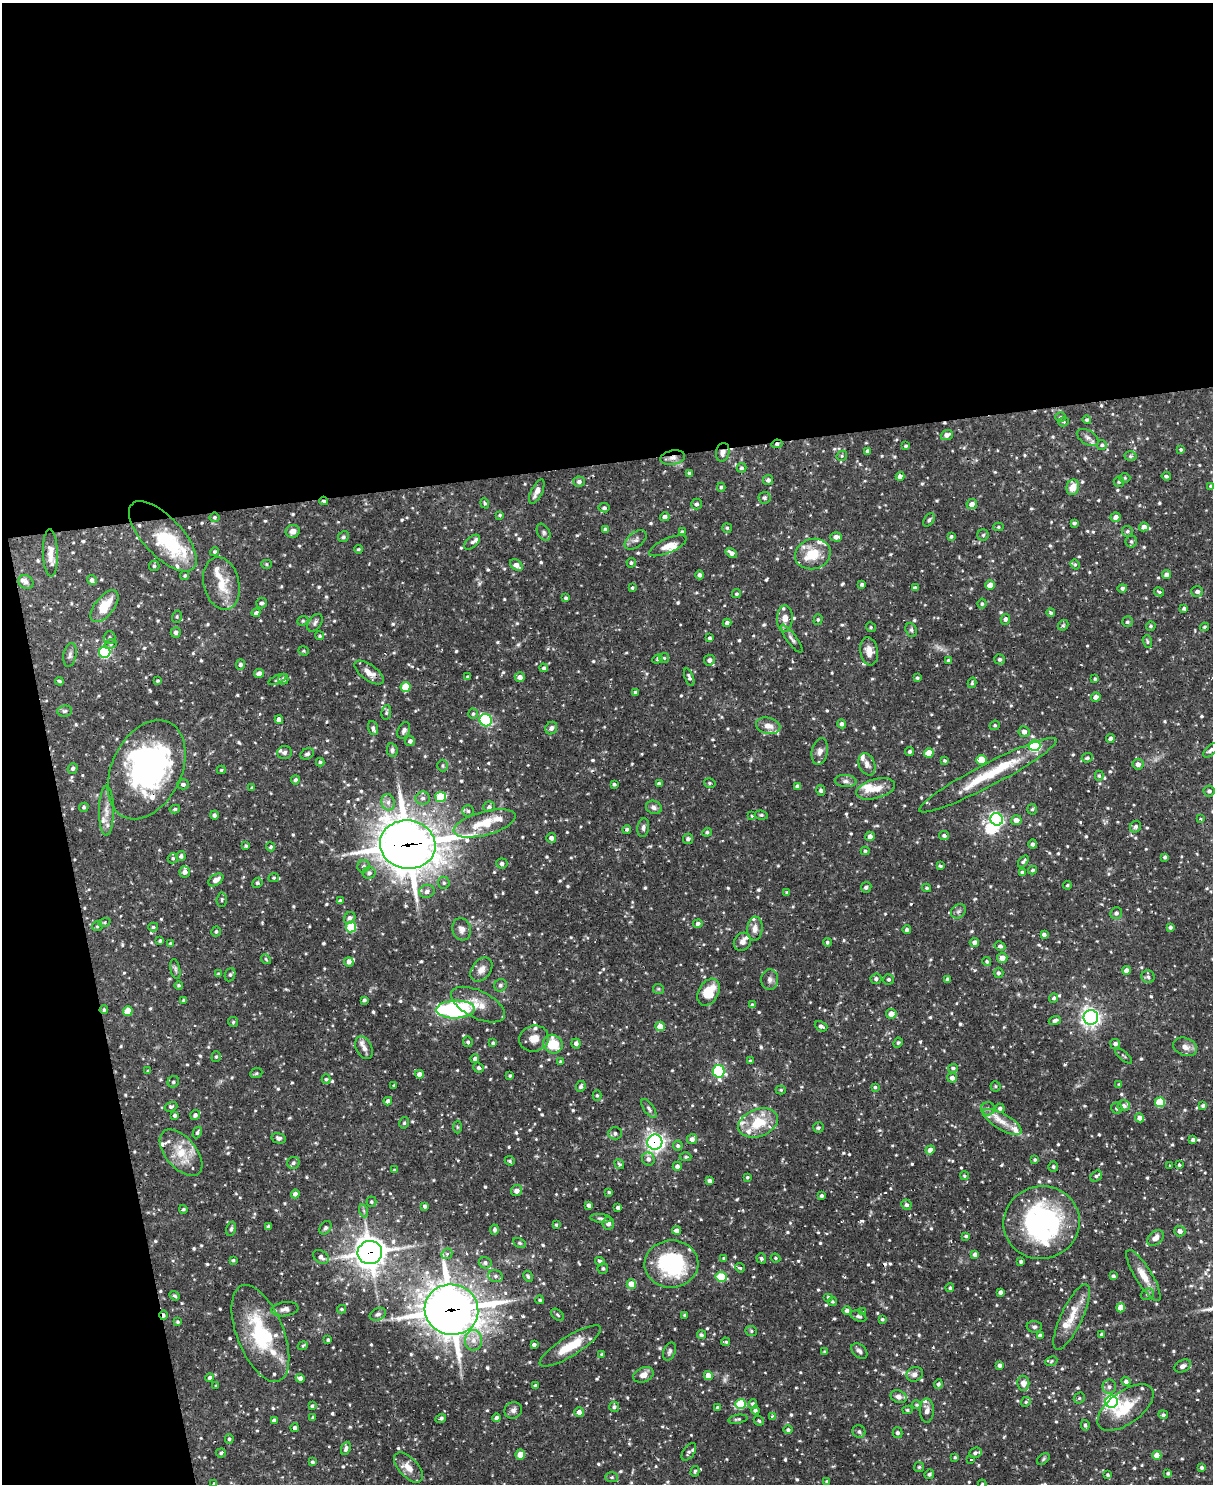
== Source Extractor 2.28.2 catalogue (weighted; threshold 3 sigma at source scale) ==
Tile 1 of 4 x 3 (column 1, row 1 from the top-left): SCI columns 1-1211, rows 3210-4691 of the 4844 x 4825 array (HDU 1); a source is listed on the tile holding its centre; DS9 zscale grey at full resolution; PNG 1215 x 1486 px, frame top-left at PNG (2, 3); each listed source drawn as its Kron ellipse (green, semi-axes under 4 px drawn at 4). Shown black and unused: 36% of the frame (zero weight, under 2 of 3 exposures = <1% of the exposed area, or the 3 px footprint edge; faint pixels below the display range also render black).
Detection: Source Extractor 2.28.2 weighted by HDU 2 'WHT'; one run over the whole footprint, this tile lists its part. Background 0.0919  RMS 0.0031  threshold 0.0138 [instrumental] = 3 sigma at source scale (4.5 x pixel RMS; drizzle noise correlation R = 1.50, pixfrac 1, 0.05/0.05 arcsec/px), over >= 5 px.
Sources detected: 938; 1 too faint to see at this stretch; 5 inside a brighter object's white glare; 5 cosmic-ray / hot-pixel residue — neither listed nor drawn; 41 inside a brighter listed object's ellipse — not listed separately; of the other 886, all 500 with FLUX_AUTO >= 0.42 (the completeness limit of this list) listed and drawn (386 fainter detections not listed), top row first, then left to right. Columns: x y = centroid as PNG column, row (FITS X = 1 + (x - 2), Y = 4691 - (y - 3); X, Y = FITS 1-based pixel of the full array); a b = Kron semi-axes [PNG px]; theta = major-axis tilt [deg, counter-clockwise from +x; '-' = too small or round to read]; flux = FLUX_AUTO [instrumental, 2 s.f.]
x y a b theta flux
1061 417 5 4 - 0.6
1087 420 4 4 - 0.57
1064 422 5 4 - 0.42
947 435 6 5 - 1.4
1088 438 12 7 -31 1.3
777 444 5 4 - 0.71
1102 445 5 5 - 0.58
906 446 4 3 - 0.49
1181 450 3 3 - 0.46
867 451 4 3 - 0.88
723 452 9 6 77 1.6
842 456 5 5 - 0.45
1130 456 6 5 - 0.57
673 458 13 7 10 1.8
742 468 5 4 - 0.65
690 473 4 4 - 0.68
900 476 4 4 - 1.6
1166 476 4 3 - 0.64
1125 478 5 5 - 0.48
768 480 5 5 - 0.87
579 482 6 5 - 0.98
1119 482 5 5 - 0.62
1211 486 4 4 - 0.6
721 487 4 4 - 0.47
1073 487 8 6 78 4
537 492 13 5 63 1.9
764 498 6 6 - 0.74
324 501 4 3 - 0.46
485 503 5 4 - 0.43
696 504 5 5 - 0.76
972 504 5 5 - 1.7
604 508 5 4 - 0.62
500 515 4 3 - 0.44
215 517 5 4 - 0.57
665 517 5 4 - 1.1
1116 517 5 4 - 1.6
929 520 7 5 53 0.59
1074 523 4 3 - 0.54
998 527 5 4 - 0.47
1144 527 5 4 - 1.7
727 528 5 4 - 0.42
605 529 4 3 - 0.5
293 531 7 6 - 1.7
1127 531 6 5 - 0.66
544 532 9 6 -60 0.82
682 532 4 3 - 0.68
983 535 6 5 - 0.51
163 536 44 19 -47 21
951 536 4 3 - 0.49
343 537 6 5 - 0.58
836 537 6 4 -2 1.5
636 540 12 7 38 1.3
472 542 9 5 42 0.85
1131 542 6 6 - 0.59
668 546 20 7 24 3
358 549 4 3 - 0.43
214 552 4 4 - 0.5
50 553 24 7 -88 2.8
731 553 6 4 -33 1.2
813 554 18 15 17 7.8
631 563 5 4 - 0.51
266 564 5 4 - 0.44
1075 564 5 4 - 0.42
516 565 7 5 -39 1.8
154 566 5 5 - 0.62
185 575 5 4 - 0.45
700 575 4 4 - 1.1
1166 575 4 4 - 1.3
92 580 5 4 - 1.1
26 582 8 6 -36 1.1
221 583 27 17 -76 8
862 585 4 3 - 0.69
990 585 5 4 - 3.7
632 588 3 3 - 0.42
915 588 4 4 - 0.93
1122 588 5 4 - 0.81
1197 591 6 5 - 0.92
1159 592 5 4 - 0.54
736 594 5 4 - 0.5
566 598 4 4 - 0.63
261 603 5 5 - 0.86
982 604 5 4 - 0.57
104 606 19 9 51 7.3
1184 608 4 4 - 0.65
256 613 4 4 - 0.92
1051 613 4 4 - 0.56
177 617 6 4 72 0.46
785 619 13 8 88 3.2
1005 619 5 4 - 0.86
818 620 5 4 - 0.5
303 621 6 4 21 0.49
1127 622 5 5 - 0.63
315 623 10 6 54 0.92
727 623 4 4 - 0.98
1063 625 5 4 - 0.5
1151 626 5 4 - 0.53
871 627 5 4 - 0.47
1204 627 4 3 - 0.43
911 630 7 5 -69 0.64
176 632 5 5 - 0.97
320 636 4 4 - 0.44
110 638 6 6 - 0.68
709 638 4 4 - 0.62
792 639 17 5 -54 1.2
1147 641 6 4 -71 0.56
111 644 6 4 28 0.57
303 651 5 4 - 0.49
869 651 14 8 -80 2.9
105 652 6 5 - 36
70 655 12 6 79 1.2
664 658 5 5 - 0.51
657 659 5 4 - 0.53
999 659 5 5 - 0.72
709 660 5 5 - 1.3
948 660 4 3 - 0.44
240 664 5 4 - 0.86
544 668 4 4 - 0.72
369 672 17 7 -36 2.7
259 673 5 4 - 1.6
468 677 4 3 - 0.59
520 677 5 4 - 1.6
689 677 9 4 -69 0.86
917 678 3 3 - 0.48
283 679 5 5 - 0.93
1095 679 4 3 - 0.46
277 680 10 4 25 0.57
59 681 4 3 - 0.52
158 681 4 3 - 0.48
972 683 5 4 - 0.47
406 687 5 5 - 10
635 692 3 3 - 0.62
1096 697 5 4 - 1.6
65 711 7 5 4 0.77
386 712 7 4 81 0.6
473 714 5 4 - 0.55
279 720 4 4 - 1.9
486 720 6 6 - 47
842 724 4 4 - 0.94
995 725 5 4 - 0.49
768 726 12 8 -13 2.7
373 728 7 5 -73 0.91
551 728 6 5 - 1.2
404 730 9 5 65 0.93
1024 732 5 5 - 1.4
1110 738 4 4 - 0.8
410 741 5 5 - 0.93
1034 746 6 5 - 37
392 750 7 5 -77 0.75
1210 750 9 5 45 0.93
820 751 13 8 78 1.8
910 752 4 4 - 0.71
285 753 7 6 - 0.84
929 753 5 4 - 5.5
307 754 7 5 26 0.67
1087 758 5 4 - 0.64
981 760 5 5 - 5.4
945 761 4 3 - 0.48
320 762 4 3 - 0.5
867 764 11 8 -67 1.7
1138 764 5 5 - 1.4
443 766 6 5 - 0.54
73 768 5 5 - 0.88
147 770 52 35 64 67
221 770 4 3 - 0.44
988 775 77 11 27 14
1099 776 5 4 - 0.49
295 780 4 4 - 0.78
846 781 11 6 -5 1.2
710 783 6 4 -16 0.49
183 784 6 5 - 1
614 784 4 3 - 0.56
659 784 4 3 - 0.86
797 786 4 4 - 0.9
252 788 4 3 - 0.45
875 789 20 9 15 4.3
821 790 5 4 - 0.69
1209 791 5 5 - 0.84
441 797 5 5 - 13
423 798 7 6 - 1.1
388 802 8 6 -77 1.5
84 807 5 4 - 0.57
489 807 6 5 - 0.94
654 807 8 6 -21 1.2
175 809 5 4 - 0.56
1032 809 5 4 - 0.57
106 811 25 7 90 3.2
468 811 5 5 - 0.64
214 815 4 4 - 0.88
761 815 6 4 -8 0.53
752 816 4 3 - 0.42
997 819 6 6 - 72
1201 819 4 3 - 0.52
1016 820 5 5 - 2.1
484 823 32 12 15 9
1135 827 6 5 - 0.87
643 828 9 5 81 0.98
627 829 4 4 - 0.6
707 832 5 4 - 0.63
870 836 5 4 - 1.5
944 836 5 4 - 0.7
551 838 5 5 - 1.2
688 839 5 5 - 0.81
1033 844 5 4 - 0.84
408 845 28 24 -9 830
246 846 3 3 - 0.47
271 847 4 4 - 0.6
865 851 4 4 - 0.58
181 856 5 4 - 0.86
1165 857 4 3 - 0.69
173 858 5 5 - 0.59
1023 861 7 4 51 0.77
502 864 5 5 - 0.95
364 866 6 6 - 0.85
940 866 3 3 - 0.49
1032 870 4 4 - 0.55
185 872 5 5 - 1.6
1022 872 4 3 - 0.64
369 873 6 6 - 1
274 878 5 4 - 0.43
216 880 8 5 35 2.1
257 883 5 4 - 0.59
444 883 6 5 - 0.62
1067 885 4 3 - 0.42
866 887 5 5 - 0.79
927 888 4 3 - 0.42
427 891 8 6 17 1.2
787 892 3 3 - 0.52
222 900 7 5 86 0.66
340 901 4 4 - 0.94
958 911 8 6 43 0.9
1116 913 6 5 - 0.86
350 918 6 5 - 1
104 922 6 4 19 0.46
698 924 4 4 - 0.95
97 926 5 4 - 0.44
153 927 5 4 - 0.47
351 927 5 5 - 16
1170 927 4 3 - 0.78
462 929 11 9 -73 1.6
755 929 12 7 85 2
907 930 4 4 - 0.8
216 932 5 4 - 0.58
1044 935 4 3 - 1
160 941 3 3 - 0.49
742 942 9 8 - 1.7
827 942 4 4 - 0.55
974 942 4 4 - 1.1
170 943 4 4 - 0.42
1000 946 5 4 - 0.82
1002 958 5 5 - 2.2
266 959 5 4 - 0.43
987 961 4 4 - 0.6
349 962 5 4 - 1.5
175 969 10 4 -78 0.72
481 970 13 9 51 2.3
1126 970 4 4 - 1.8
998 973 5 5 - 0.78
218 974 3 3 - 0.54
230 975 7 5 68 0.68
1148 977 7 6 - 0.71
876 979 5 5 - 0.95
889 979 5 5 - 0.73
948 979 4 3 - 0.82
770 980 10 8 88 1.4
179 985 4 4 - 0.46
500 985 6 6 - 0.85
658 989 5 5 - 0.47
709 992 14 10 60 9
1053 998 4 4 - 0.6
184 1000 3 3 - 0.5
364 1000 4 3 - 0.73
478 1005 29 13 -26 5.7
752 1005 4 4 - 0.77
455 1009 19 9 2 47
104 1010 4 4 - 0.48
128 1011 5 4 - 7.6
891 1014 5 5 - 2.8
1091 1017 7 7 - 120
1055 1021 6 4 20 0.9
233 1022 5 4 - 0.44
660 1026 5 4 - 3.7
821 1026 6 5 - 1.1
534 1039 15 13 17 3.1
468 1042 5 4 - 0.59
493 1043 4 3 - 0.52
576 1043 5 4 - 1.2
898 1043 5 4 - 0.45
553 1044 10 9 - 8.8
1115 1044 5 5 - 0.97
1185 1047 12 8 -21 2.3
364 1048 12 7 -63 1.6
1124 1056 10 3 -41 0.44
216 1057 5 4 - 0.51
475 1058 4 4 - 0.86
750 1061 4 3 - 0.46
560 1062 4 3 - 0.45
478 1068 5 4 - 0.69
953 1068 5 4 - 0.61
148 1071 4 3 - 0.48
719 1071 6 6 - 32
256 1073 6 5 - 0.49
419 1074 4 4 - 1.8
510 1076 4 4 - 0.49
952 1078 5 4 - 1.4
326 1079 5 4 - 0.46
173 1082 6 5 - 0.66
1119 1084 4 3 - 0.43
394 1086 3 3 - 0.44
581 1086 6 4 65 0.73
995 1086 5 5 - 0.47
875 1087 4 3 - 0.45
781 1090 5 4 - 0.46
597 1095 5 4 - 0.51
388 1101 4 4 - 1.1
1160 1102 5 5 - 12
1203 1105 4 4 - 0.68
1124 1106 6 5 - 1.2
171 1107 6 4 19 0.64
1000 1108 4 4 - 0.75
1117 1108 5 5 - 0.85
649 1109 11 5 -56 0.89
988 1109 7 6 - 0.94
175 1115 4 4 - 0.78
195 1115 5 5 - 0.88
1140 1118 4 4 - 1.9
1002 1122 22 8 -30 4.1
404 1123 6 4 76 0.56
758 1123 21 13 20 10
457 1127 6 4 -88 0.43
818 1128 5 5 - 0.64
197 1132 6 4 62 0.68
615 1133 6 6 - 0.84
279 1138 7 5 -15 0.86
692 1139 5 5 - 1.5
1193 1140 4 3 - 0.88
655 1142 7 7 - 110
678 1146 5 5 - 0.73
930 1150 5 4 - 1.6
181 1153 27 15 -50 7.8
686 1157 6 4 3 0.51
648 1159 6 6 - 1.3
1035 1160 4 3 - 0.55
510 1161 5 4 - 0.56
293 1163 6 6 - 0.9
619 1164 5 4 - 0.73
1179 1165 4 3 - 0.48
677 1166 4 4 - 1.1
1170 1166 3 3 - 0.47
1053 1167 5 5 - 0.55
394 1170 3 3 - 0.49
964 1176 4 4 - 0.43
1096 1176 6 4 38 0.67
747 1177 3 3 - 0.48
710 1181 4 4 - 0.94
517 1191 6 5 - 1.7
609 1192 4 3 - 0.44
295 1194 4 4 - 1.2
822 1195 4 3 - 0.6
371 1202 5 5 - 0.5
588 1205 4 4 - 0.93
906 1205 5 5 - 0.82
425 1206 4 3 - 0.72
618 1208 4 3 - 0.95
183 1209 4 4 - 0.5
364 1211 7 4 -71 0.57
601 1218 10 4 -6 0.78
1041 1222 38 36 14 53
608 1223 6 5 - 1.5
556 1225 4 4 - 0.53
268 1226 4 3 - 0.57
325 1228 7 5 56 0.8
231 1229 7 4 78 0.64
495 1230 5 4 - 1
677 1230 4 4 - 1.4
1180 1231 5 5 - 1.4
966 1236 4 3 - 0.5
1155 1238 9 6 43 2
519 1243 6 4 -27 0.49
370 1253 12 11 - 400
447 1254 6 5 - 0.57
975 1254 4 4 - 1.3
321 1257 9 6 -34 1.3
724 1258 3 3 - 0.52
761 1258 5 4 - 0.64
775 1258 5 3 - 0.42
233 1260 3 3 - 0.55
600 1261 5 4 - 0.76
1021 1262 4 3 - 0.63
485 1263 6 5 - 0.97
671 1264 27 23 2 30
603 1268 5 5 - 0.55
740 1268 5 4 - 0.42
495 1276 7 6 - 0.86
528 1276 6 4 -63 0.63
1113 1276 4 3 - 0.69
1143 1276 29 8 -58 4.5
721 1277 5 5 - 14
631 1284 5 4 - 4.5
950 1288 4 4 - 0.53
1000 1292 4 4 - 0.85
1147 1294 7 5 23 0.66
174 1296 5 4 - 0.53
828 1297 5 4 - 0.57
540 1300 4 4 - 0.43
832 1302 4 4 - 0.43
1121 1308 4 4 - 4.3
285 1309 14 7 8 1.6
342 1309 4 3 - 0.44
451 1310 27 25 -16 600
847 1311 4 4 - 1
863 1312 3 3 - 0.44
378 1314 8 6 25 0.98
164 1315 5 3 - 1
557 1315 7 5 -42 0.58
685 1315 4 3 - 0.64
858 1316 8 5 -22 0.88
1072 1317 36 10 65 6.2
882 1319 3 3 - 0.57
178 1322 3 3 - 0.45
1034 1327 7 6 - 0.8
751 1331 6 5 - 0.5
260 1333 51 23 -68 24
701 1335 4 4 - 0.72
1101 1335 4 4 - 0.65
1040 1336 4 4 - 0.99
328 1340 3 3 - 0.58
473 1340 10 8 89 2.5
726 1342 4 3 - 0.51
534 1345 4 3 - 0.78
303 1346 5 4 - 0.46
570 1346 35 10 32 8.7
669 1351 9 5 69 0.78
859 1351 9 6 -41 1.1
825 1352 4 3 - 0.61
602 1354 3 3 - 0.57
1051 1361 6 4 25 0.46
1000 1365 4 4 - 1.1
1183 1366 9 6 29 1.1
915 1374 8 7 - 1.3
643 1375 10 7 23 2.1
708 1376 4 4 - 3.3
210 1378 4 4 - 0.93
300 1378 4 4 - 1.4
1126 1381 5 4 - 0.96
1023 1383 7 6 - 2.2
938 1384 5 4 - 0.68
216 1386 3 3 - 0.44
535 1386 4 4 - 0.86
1109 1387 7 7 - 1
898 1397 8 6 -19 1.2
1079 1398 6 5 - 0.5
1026 1402 5 4 - 0.46
1112 1402 6 6 - 82
741 1404 5 5 - 15
753 1404 5 4 - 0.87
917 1405 5 4 - 0.52
312 1406 4 3 - 0.57
614 1407 5 5 - 0.84
717 1407 4 4 - 0.49
1125 1407 32 16 36 10
513 1410 9 8 - 1.2
755 1410 4 4 - 0.81
907 1410 5 4 - 0.55
927 1410 12 7 -89 1.8
579 1412 5 5 - 1.6
1163 1415 5 4 - 0.71
772 1416 3 3 - 0.6
313 1418 3 3 - 0.43
441 1418 5 3 - 0.83
497 1418 4 4 - 1
738 1419 10 4 9 0.63
274 1420 4 3 - 1
759 1421 5 4 - 0.48
1085 1425 5 4 - 0.6
295 1428 4 4 - 0.92
788 1430 4 4 - 0.81
859 1432 6 6 - 0.74
897 1433 5 5 - 0.82
229 1439 4 4 - 0.61
346 1448 7 4 68 1
689 1452 10 5 55 0.96
221 1453 5 4 - 0.55
975 1453 6 5 - 0.81
520 1454 5 5 - 4.2
1157 1455 4 4 - 4.1
955 1457 3 3 - 0.45
1043 1459 7 4 37 0.48
971 1460 3 3 - 11
312 1462 4 3 - 0.56
919 1467 5 5 - 0.48
408 1468 18 9 -47 3.4
1202 1468 4 4 - 0.72
695 1471 5 4 - 0.55
1168 1473 4 4 - 0.58
929 1474 5 4 - 0.76
1108 1475 4 4 - 0.6
612 1477 6 5 - 0.59
827 1481 4 3 - 0.43
214 1484 3 3 - 0.52
982 1484 4 4 - 0.5
Overlapping masked pixels (flux is a lower limit): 14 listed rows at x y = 777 444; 723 452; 673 458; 324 501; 147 770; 988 775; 408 845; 1002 958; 104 1010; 655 1142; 1041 1222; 370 1253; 451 1310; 164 1315
Isophote crosses this tile's border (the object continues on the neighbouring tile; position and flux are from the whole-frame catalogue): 3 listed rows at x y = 1210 750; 214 1484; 982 1484